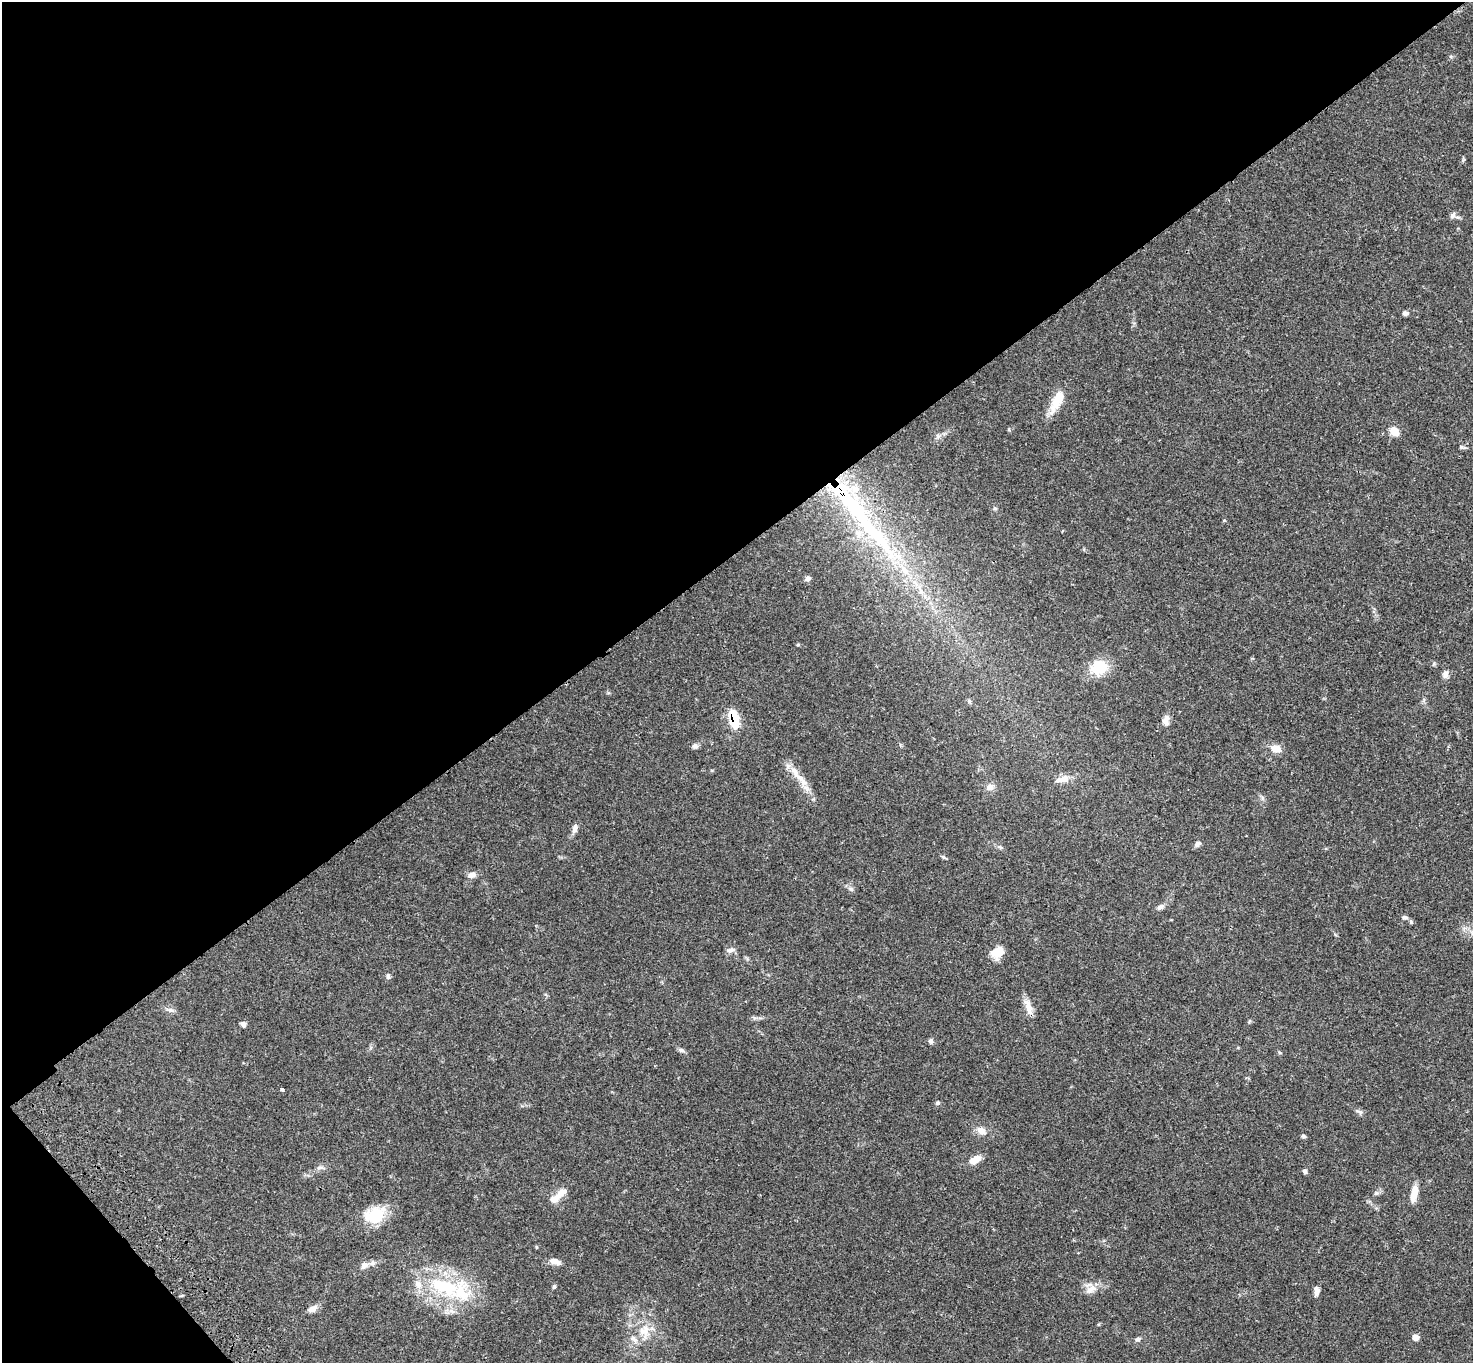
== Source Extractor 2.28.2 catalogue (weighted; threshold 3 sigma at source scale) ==
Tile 5 of 4 x 4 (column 1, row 2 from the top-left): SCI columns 106-1576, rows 3101-4461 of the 6094 x 6064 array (HDU 1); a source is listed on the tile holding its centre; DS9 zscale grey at full resolution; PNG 1475 x 1365 px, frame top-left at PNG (2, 2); no overlay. Shown black and unused: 42% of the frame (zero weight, under 3 of 4 exposures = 6% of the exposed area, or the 3 px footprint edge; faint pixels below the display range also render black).
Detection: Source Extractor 2.28.2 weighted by HDU 2 'WHT'; one run over the whole footprint, this tile lists its part. Background 0.0621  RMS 0.0055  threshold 0.0245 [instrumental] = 3 sigma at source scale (4.5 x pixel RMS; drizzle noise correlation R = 1.50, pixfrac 1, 0.05/0.05 arcsec/px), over >= 5 px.
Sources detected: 67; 1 inside a brighter object's white glare — not listed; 7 inside a brighter listed object's ellipse — not listed separately; the other 59 listed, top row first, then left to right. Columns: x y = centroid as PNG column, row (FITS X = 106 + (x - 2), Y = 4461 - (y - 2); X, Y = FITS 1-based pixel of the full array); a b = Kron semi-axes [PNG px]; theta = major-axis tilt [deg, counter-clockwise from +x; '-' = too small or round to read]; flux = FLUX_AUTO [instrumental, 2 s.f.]
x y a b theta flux
1452 215 9 6 57 1.6
1405 313 7 6 - 1.4
1057 401 30 11 63 11
1394 431 12 9 -48 5
938 436 7 4 -71 0.99
1462 447 10 4 -18 1
995 509 6 4 -19 0.66
865 523 146 20 -51 120
807 578 8 6 14 1.4
798 645 6 4 1 0.52
1099 667 17 14 13 16
1445 674 9 7 84 2.4
969 701 6 5 - 0.88
734 719 17 8 -75 18
1166 720 13 8 77 3.1
695 746 8 7 - 1.5
1276 749 12 9 -9 4.8
794 771 22 8 -58 6.3
1062 779 20 8 11 5.2
990 787 10 8 38 3
575 828 11 7 71 2.3
1197 844 9 6 36 1.8
1000 847 8 5 -24 1.1
943 857 6 4 -19 0.8
472 875 11 7 27 3
851 889 9 4 -36 1.3
1160 907 10 6 29 1.9
1405 917 7 6 - 1.3
730 950 10 7 16 2.2
998 952 14 10 27 8.5
388 976 7 5 89 1.2
1028 1007 24 8 -71 4.9
170 1010 12 5 -13 1.8
243 1024 7 6 - 1.5
931 1041 6 6 - 1.3
681 1050 9 5 -15 1.2
282 1090 4 3 - 1.5
937 1103 7 5 15 0.87
1360 1112 10 6 -32 1.5
981 1131 12 9 -29 4
1303 1136 6 5 - 0.82
975 1160 14 7 28 5.9
320 1168 11 4 5 1.4
1305 1171 6 5 - 1.1
561 1193 19 9 39 4.6
1376 1193 7 5 43 1.1
1414 1194 21 7 78 5.7
375 1215 28 19 19 15
536 1247 5 3 - 0.45
555 1261 14 7 -16 3.4
364 1265 12 9 35 3
554 1286 6 4 87 0.93
445 1287 46 20 -21 42
1091 1289 18 9 31 4.7
1317 1291 10 6 86 2.5
313 1309 11 7 27 3.3
644 1330 17 15 67 8.9
1415 1338 7 6 - 2.9
1138 1339 7 6 - 1.5
Overlapping masked pixels (flux is a lower limit): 2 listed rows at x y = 865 523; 734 719